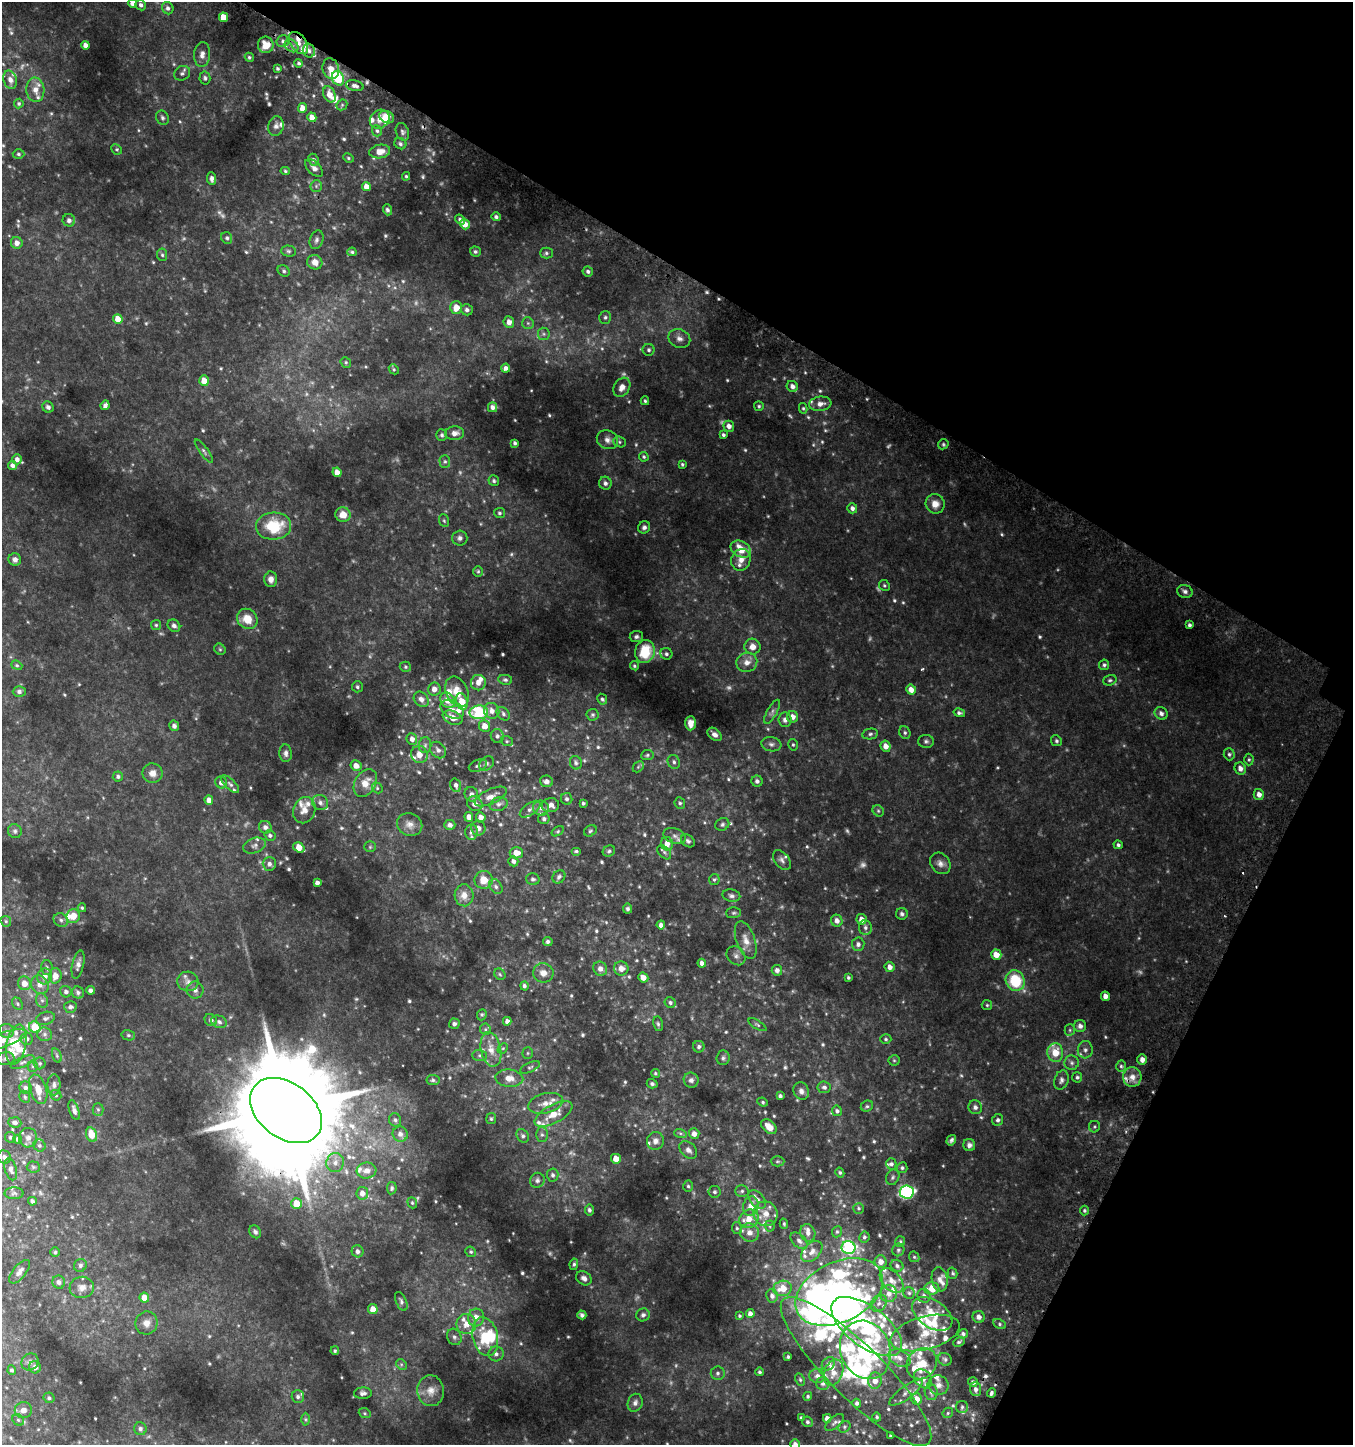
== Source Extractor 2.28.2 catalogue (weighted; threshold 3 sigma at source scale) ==
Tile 8 of 4 x 4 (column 4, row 2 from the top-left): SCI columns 4308-5658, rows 2938-4380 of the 5980 x 5884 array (HDU 1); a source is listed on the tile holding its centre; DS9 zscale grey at full resolution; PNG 1355 x 1447 px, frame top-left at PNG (2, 2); each listed source drawn as its Kron ellipse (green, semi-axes under 4 px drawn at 4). Shown black and unused: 27% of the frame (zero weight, under 2 of 3 exposures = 3% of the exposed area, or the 3 px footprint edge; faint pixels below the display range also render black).
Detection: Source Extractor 2.28.2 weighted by HDU 2 'WHT'; one run over the whole footprint, this tile lists its part. Background 0.0934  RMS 0.011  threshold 0.048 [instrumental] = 3 sigma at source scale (4.5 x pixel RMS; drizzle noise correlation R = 1.50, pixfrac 1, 0.0396/0.0396 arcsec/px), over >= 5 px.
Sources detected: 770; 34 too faint to see at this stretch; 4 inside a brighter object's white glare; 3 cosmic-ray / hot-pixel residue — neither listed nor drawn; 88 inside a brighter listed object's ellipse — not listed separately; of the other 641, all 500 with FLUX_AUTO >= 1.42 (the completeness limit of this list) listed and drawn (141 fainter detections not listed), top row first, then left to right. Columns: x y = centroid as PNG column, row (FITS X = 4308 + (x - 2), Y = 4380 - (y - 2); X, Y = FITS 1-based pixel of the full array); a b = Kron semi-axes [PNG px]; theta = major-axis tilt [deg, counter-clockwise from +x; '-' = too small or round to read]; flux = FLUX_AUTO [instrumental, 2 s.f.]
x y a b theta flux
132 3 4 4 - 5.7
141 5 5 5 - 3.3
168 8 6 5 - 3.3
223 17 5 4 - 19
283 41 6 6 - 3.1
299 43 12 7 -55 9.6
85 45 4 4 - 5.5
266 45 8 8 - 14
291 46 7 6 - 3.3
309 51 7 6 - 3.7
202 54 12 8 87 5.9
249 57 5 4 - 1.6
299 63 4 4 - 2
277 68 3 3 - 1.7
331 69 10 8 -74 7.3
182 73 8 7 - 2.9
205 78 6 5 - 2.3
338 78 7 6 - 40
10 80 9 6 -74 4.9
355 86 9 5 -12 3.5
35 90 12 9 -86 9.1
329 94 8 6 -65 10
19 103 5 5 - 1.5
342 105 6 5 - 1.6
302 108 5 4 - 9
312 117 5 4 - 9.7
387 117 8 6 -27 10
162 118 7 6 - 2.3
380 119 10 9 - 8.2
276 126 10 7 77 4.3
377 131 5 5 - 2
402 132 9 6 -72 3
400 144 6 5 - 2.3
117 149 5 5 - 1.4
380 152 10 6 9 10
18 154 6 4 -2 1.7
348 158 5 4 - 1.5
313 160 6 5 - 3
314 168 11 6 -46 4.9
285 171 5 4 - 1.5
406 176 4 3 - 1.4
212 179 6 4 -83 3.7
316 186 6 5 - 2
366 187 5 4 - 9.4
387 210 5 4 - 2
496 217 5 4 - 2.4
460 219 5 4 - 2.4
69 220 6 6 - 3
465 224 5 4 - 7.8
227 238 6 5 - 2.2
317 240 9 6 71 3
17 243 6 6 - 6.2
288 251 7 5 -2 2.1
475 251 5 5 - 2.1
352 252 4 3 - 1.6
546 253 6 5 - 2.1
162 255 6 5 - 1.9
315 262 8 7 - 8.2
284 271 6 5 - 1.9
588 271 5 5 - 2.5
456 307 6 6 - 12
467 310 6 5 - 3.1
605 317 6 5 - 2.2
118 319 5 4 - 12
509 322 6 5 - 6.5
528 323 6 5 - 1.9
544 334 6 6 - 2.3
679 339 11 9 -24 6
649 350 6 6 - 2.2
346 362 6 5 - 1.6
506 368 4 4 - 3.5
394 369 5 4 - 1.4
204 381 5 5 - 13
792 386 6 5 - 5.2
622 387 10 7 58 8
645 401 4 3 - 1.5
820 404 11 7 8 6.7
105 405 5 4 - 3.1
759 406 5 5 - 1.7
48 407 6 5 - 3.1
492 407 5 4 - 3.3
803 408 5 4 - 1.5
729 426 5 5 - 5.5
455 433 9 7 4 5.2
442 435 6 5 - 2
723 435 4 4 - 2
607 440 11 9 -26 5.8
619 442 6 5 - 1.9
515 443 4 3 - 2.4
943 444 5 5 - 1.7
204 451 14 4 -54 2.4
644 457 5 4 - 1.6
17 459 5 4 - 4
445 461 6 5 - 2
682 464 4 3 - 1.5
12 465 4 4 - 3.4
337 472 5 4 - 7.4
494 481 5 5 - 2.3
605 483 6 6 - 3.4
935 504 10 9 - 9.2
852 508 5 5 - 3.5
499 513 5 5 - 1.7
343 515 7 7 - 12
444 521 6 5 - 1.5
274 526 17 13 4 45
644 527 6 5 - 3
460 538 7 7 - 3.6
741 549 11 8 -29 20
15 560 6 6 - 4.2
741 560 11 9 67 9.3
478 571 5 5 - 1.6
271 579 8 6 89 5.6
884 585 6 5 - 1.6
1185 591 8 6 -19 3.4
247 619 11 9 -41 15
156 625 5 5 - 1.6
1189 625 4 3 - 2.4
174 626 7 5 -43 3.3
636 637 7 5 5 2.4
752 647 8 8 - 8
220 649 6 5 - 1.6
645 651 11 9 77 33
666 654 6 5 - 2.5
747 662 10 9 - 7.7
17 665 5 4 - 1.4
1104 665 5 5 - 2.1
635 666 5 4 - 1.6
405 667 6 5 - 1.8
505 680 7 5 -9 1.9
1110 680 7 5 17 2
478 683 8 7 - 7.3
357 687 5 5 - 2
434 689 6 6 - 6.3
911 690 5 5 - 7.9
19 692 6 5 - 2.8
457 692 16 10 -66 15
421 699 8 6 -47 5.5
602 699 5 4 - 2
448 700 8 6 -51 12
462 702 8 5 -73 16
452 709 12 8 -30 6.9
492 711 8 7 - 6.6
479 712 9 7 3 77
772 712 13 5 61 3.6
959 713 6 4 -13 2.3
1161 713 7 6 - 3.8
503 714 7 5 -47 2.9
593 715 6 6 - 1.8
792 717 6 5 - 6.1
453 718 10 6 -23 11
785 720 7 6 - 4.1
691 723 7 5 88 7.8
174 726 5 5 - 3.7
485 726 6 5 - 9.9
905 733 6 5 - 2.1
714 734 8 5 -40 4.8
870 734 8 5 11 2.3
497 736 7 6 - 3.2
412 739 6 5 - 5.2
507 741 6 5 - 1.6
926 741 7 6 - 2.4
1056 741 5 5 - 2.1
771 744 10 7 -9 3.9
425 745 8 6 88 2.8
793 745 6 4 -75 1.5
886 746 6 5 - 7.2
438 750 9 7 -47 4.2
286 753 9 6 -86 3.2
419 754 9 8 - 8.2
1229 754 6 5 - 2.1
647 755 6 5 - 1.8
1249 760 6 4 89 1.6
674 762 7 6 - 2.7
487 763 8 6 46 2.7
576 763 7 6 - 2.3
356 766 5 5 - 7
478 766 9 5 20 2.7
638 767 6 4 45 1.6
1240 768 6 5 - 5
152 773 10 9 - 6.9
118 776 5 5 - 2.4
546 781 6 5 - 4.5
757 781 5 5 - 3.2
221 783 6 5 - 4.9
365 783 15 10 59 12
230 784 11 5 -44 2.6
456 785 7 5 -72 3.5
377 788 6 5 - 1.4
471 794 7 6 - 3.1
1259 795 5 5 - 5.3
491 796 17 7 25 7.2
567 799 6 5 - 2.5
209 800 5 4 - 6.8
320 803 8 7 - 4.1
583 803 3 3 - 1.6
680 803 6 5 - 2
475 804 8 7 - 6.3
499 804 9 6 21 3.5
550 805 8 7 - 5.8
541 808 8 7 - 4.4
530 809 12 5 35 3.6
304 810 13 11 69 8.7
878 811 6 5 - 1.8
469 817 5 4 - 6.8
481 817 5 5 - 5.9
544 819 5 5 - 2.5
410 824 13 11 -22 7
722 824 7 6 - 2.3
450 825 5 5 - 4.4
265 827 6 6 - 4.3
478 828 7 7 - 5.5
15 831 7 6 - 2.4
558 831 7 4 32 1.6
590 831 7 5 33 1.8
471 832 8 6 85 4
270 835 5 5 - 2.6
675 836 12 7 -20 4.9
688 841 8 5 -39 2.4
667 844 7 6 - 7.6
1118 845 4 4 - 2.1
254 846 11 7 19 4.2
299 847 6 4 -35 13
370 847 5 5 - 1.5
576 851 5 3 - 1.5
609 851 6 5 - 2.2
664 852 8 5 -48 2.5
516 853 6 5 - 9.9
782 860 11 7 -52 3.9
513 861 5 5 - 3.7
940 863 11 9 -53 5.4
269 864 7 6 - 4
559 877 7 6 - 2.5
533 879 7 5 -16 2.4
714 879 5 5 - 1.7
484 880 9 9 - 13
317 883 4 4 - 4
496 887 8 6 -52 2.8
464 895 11 9 -86 9.1
731 896 9 6 -13 3
82 908 4 3 - 1.5
627 909 5 4 - 2
734 913 7 5 2 2
902 914 6 6 - 2.7
73 916 7 6 - 12
861 919 5 5 - 7.9
61 920 7 6 - 2.8
6 921 6 5 - 1.6
837 921 6 5 - 5.6
661 925 4 4 - 4.8
865 927 7 6 - 3.3
746 940 20 9 -71 10
548 942 5 4 - 3
858 944 6 6 - 3.7
996 955 5 5 - 11
736 956 10 8 -43 4.6
702 963 4 4 - 4
78 965 14 6 78 4.8
47 967 7 5 -88 2.4
890 967 5 5 - 5.5
621 968 7 7 - 6.4
600 969 7 6 - 5.8
777 970 5 5 - 3.9
543 973 10 9 - 7.7
500 974 6 5 - 1.7
45 976 8 7 - 7.5
55 976 7 6 - 10
643 978 5 5 - 6.4
848 978 3 3 - 1.8
188 981 10 9 - 5.8
1015 981 10 9 - 44
24 983 7 6 - 10
40 985 9 8 - 6.9
524 986 4 4 - 2.6
91 990 4 4 - 3.5
195 990 8 8 - 4.1
66 992 6 5 - 3.3
78 993 6 6 - 3.2
1105 996 5 4 - 6.2
42 1000 7 6 - 2.5
670 1003 5 5 - 2.5
17 1004 7 5 -58 1.7
987 1005 5 5 - 1.6
70 1007 6 6 - 3.5
482 1015 6 4 69 1.5
45 1018 9 6 16 3.1
211 1020 6 5 - 3.2
507 1021 4 4 - 4.5
219 1022 8 6 -23 3.2
454 1024 5 5 - 2.6
658 1024 7 5 -79 2
757 1025 10 4 -33 1.8
1080 1026 6 6 - 4.1
35 1027 6 5 - 30
485 1029 6 5 - 1.8
1070 1030 5 5 - 1.4
6 1031 8 7 - 3.2
45 1034 7 7 - 3
128 1035 7 5 -14 2
26 1039 6 6 - 4.6
886 1039 5 4 - 1.7
2 1040 25 7 18 6.9
16 1045 20 9 79 17
699 1047 6 5 - 2.9
503 1048 6 4 43 1.6
491 1049 17 10 -78 13
1085 1050 8 7 - 3.9
528 1053 5 5 - 1.5
1055 1053 9 8 - 17
57 1055 7 4 -71 1.7
480 1055 7 5 -1 2.2
723 1058 7 6 - 2.5
6 1059 9 6 10 3.1
1142 1059 5 5 - 6
894 1060 5 5 - 1.4
23 1062 13 5 24 3.3
40 1063 6 6 - 1.8
1072 1063 7 7 - 3
33 1066 5 5 - 1.6
1121 1066 5 5 - 1.9
530 1067 10 4 25 2.5
655 1073 4 4 - 1.4
1077 1077 5 5 - 2.1
1132 1077 10 9 - 7.8
509 1078 14 8 -5 10
433 1080 6 5 - 2.2
691 1080 7 7 - 3.8
1061 1080 10 7 72 4.1
652 1084 5 4 - 2.1
54 1085 10 6 90 3.9
824 1087 6 6 - 2.9
25 1088 6 6 - 3.2
38 1089 15 8 -71 11
801 1091 9 7 -65 4.5
56 1095 6 5 - 1.5
780 1096 4 3 - 2.5
25 1097 6 5 - 1.6
763 1102 5 4 - 1.4
546 1103 18 10 13 11
867 1106 6 5 - 2
975 1107 7 6 - 3.5
98 1109 6 5 - 1.9
74 1110 10 5 -71 4
286 1111 40 27 -37 30000
837 1111 5 5 - 2.4
553 1114 21 9 28 16
491 1119 5 5 - 1.7
395 1120 6 6 - 2.6
998 1120 6 5 - 2.7
15 1122 6 5 - 3.5
769 1127 9 6 -42 11
1094 1127 6 5 - 1.5
680 1133 6 4 -18 1.8
400 1134 8 7 - 4.9
694 1134 5 5 - 6.3
91 1135 7 5 -67 17
542 1135 7 6 - 2.5
523 1136 7 5 -56 2.5
10 1137 5 5 - 1.7
28 1138 9 9 - 5.2
18 1139 4 4 - 2.5
951 1140 5 4 - 2.7
655 1141 9 8 - 4.9
39 1145 6 5 - 2.3
969 1145 6 6 - 3.8
688 1150 10 7 -44 4.3
4 1157 7 6 - 3.7
616 1159 5 4 - 12
777 1161 7 5 1 1.6
335 1162 10 8 77 6.9
891 1164 5 5 - 2.9
33 1167 6 5 - 1.7
902 1168 5 5 - 1.8
11 1169 11 6 -75 3.8
367 1171 10 8 6 6.8
840 1173 5 4 - 1.7
553 1175 6 6 - 2.8
893 1177 8 6 65 2.3
537 1180 8 7 - 3.3
688 1186 5 5 - 1.8
392 1188 6 5 - 1.8
742 1191 6 5 - 2.4
714 1192 6 6 - 2.4
907 1192 7 6 - 200
14 1193 9 6 0 2.7
362 1193 6 6 - 6.8
757 1199 11 7 -47 5.1
32 1201 4 3 - 2.7
412 1203 6 4 -69 1.4
296 1204 5 5 - 22
751 1206 10 7 72 9.4
859 1208 5 5 - 1.7
589 1210 5 4 - 2.7
1084 1210 5 4 - 1.8
766 1214 12 12 - 11
749 1219 10 8 40 12
784 1224 5 4 - 1.5
770 1226 5 5 - 1.4
737 1228 6 5 - 1.9
255 1232 7 5 -56 2.4
749 1232 9 9 - 7
837 1232 6 4 68 1.5
808 1233 9 7 -69 5
864 1237 5 5 - 2
799 1241 10 6 -43 3.6
900 1242 5 5 - 1.7
848 1247 7 6 - 140
898 1250 6 6 - 2.2
357 1251 6 5 - 4.1
55 1252 5 5 - 1.4
471 1252 5 5 - 1.7
812 1252 12 8 45 6
914 1257 6 4 -45 1.5
881 1262 6 6 - 6.7
574 1264 6 4 80 1.8
80 1265 7 6 - 2.5
897 1266 6 5 - 2.6
19 1272 14 6 51 5.4
953 1273 6 5 - 1.8
584 1278 8 6 -35 4.2
940 1279 12 8 -81 5.3
892 1281 14 9 -46 10
59 1282 6 6 - 3.8
82 1287 12 10 6 7.1
783 1288 9 7 14 15
932 1288 7 6 - 17
839 1292 46 30 26 330
909 1293 6 5 - 2
889 1294 8 8 - 6.3
772 1296 7 6 - 3.9
924 1296 7 6 - 2.9
144 1298 5 5 - 13
401 1301 10 5 -66 2.8
879 1303 9 7 52 4.2
373 1309 5 5 - 12
750 1314 4 4 - 4.7
932 1314 22 13 -34 24
582 1315 4 4 - 2.8
643 1315 7 6 - 3.3
739 1316 3 3 - 1.5
476 1317 9 8 - 9.8
979 1317 6 6 - 5
146 1323 11 11 - 7.9
466 1324 10 10 - 10
999 1324 6 4 -29 1.9
867 1327 41 20 -37 140
925 1333 35 16 15 26
963 1334 5 5 - 2.7
454 1337 8 7 - 3.1
485 1337 20 12 -77 38
959 1342 6 4 27 1.8
865 1350 30 25 -68 120
335 1351 4 4 - 1.4
496 1354 8 7 - 3.9
788 1357 3 3 - 1.6
900 1358 12 8 -27 6.5
945 1359 7 6 - 2.4
30 1362 9 8 - 4.3
401 1364 6 4 -45 1.6
828 1364 7 6 - 3.1
922 1364 16 14 51 21
35 1367 6 6 - 5
12 1370 4 4 - 2
760 1372 4 4 - 2
856 1372 102 26 -45 180
718 1373 7 7 - 2.9
833 1373 13 9 69 9.4
817 1376 8 7 - 4.4
923 1379 10 8 -51 7.7
800 1380 6 4 -63 1.5
875 1380 8 7 - 7.2
973 1382 5 5 - 3
823 1383 6 6 - 2.7
938 1385 10 9 - 6.1
976 1389 7 5 -86 3.9
431 1391 15 13 -88 11
931 1392 8 6 -79 3.6
363 1393 9 6 3 3.5
906 1393 20 6 36 6.6
991 1393 5 3 - 2.2
808 1396 4 4 - 1.5
298 1397 6 6 - 2.7
49 1398 5 5 - 2.1
917 1399 6 5 - 9.9
635 1403 9 7 70 4
857 1403 4 4 - 2.7
962 1407 6 6 - 2.7
23 1410 9 8 - 7.1
365 1413 6 4 -21 1.5
948 1413 5 4 - 1.7
877 1417 4 4 - 1.5
801 1418 3 3 - 1.5
827 1418 4 4 - 5.2
305 1419 6 4 -90 1.6
18 1420 6 5 - 2
807 1422 5 5 - 2.4
835 1422 11 5 41 2.8
844 1427 6 5 - 1.8
140 1429 6 6 - 3
890 1436 3 3 - 1.6
795 1444 5 5 - 4.3
Overlapping masked pixels (flux is a lower limit): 2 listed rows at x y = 266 45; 286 1111
Isophote crosses this tile's border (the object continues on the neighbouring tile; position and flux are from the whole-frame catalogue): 3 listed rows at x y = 132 3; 2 1040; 795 1444